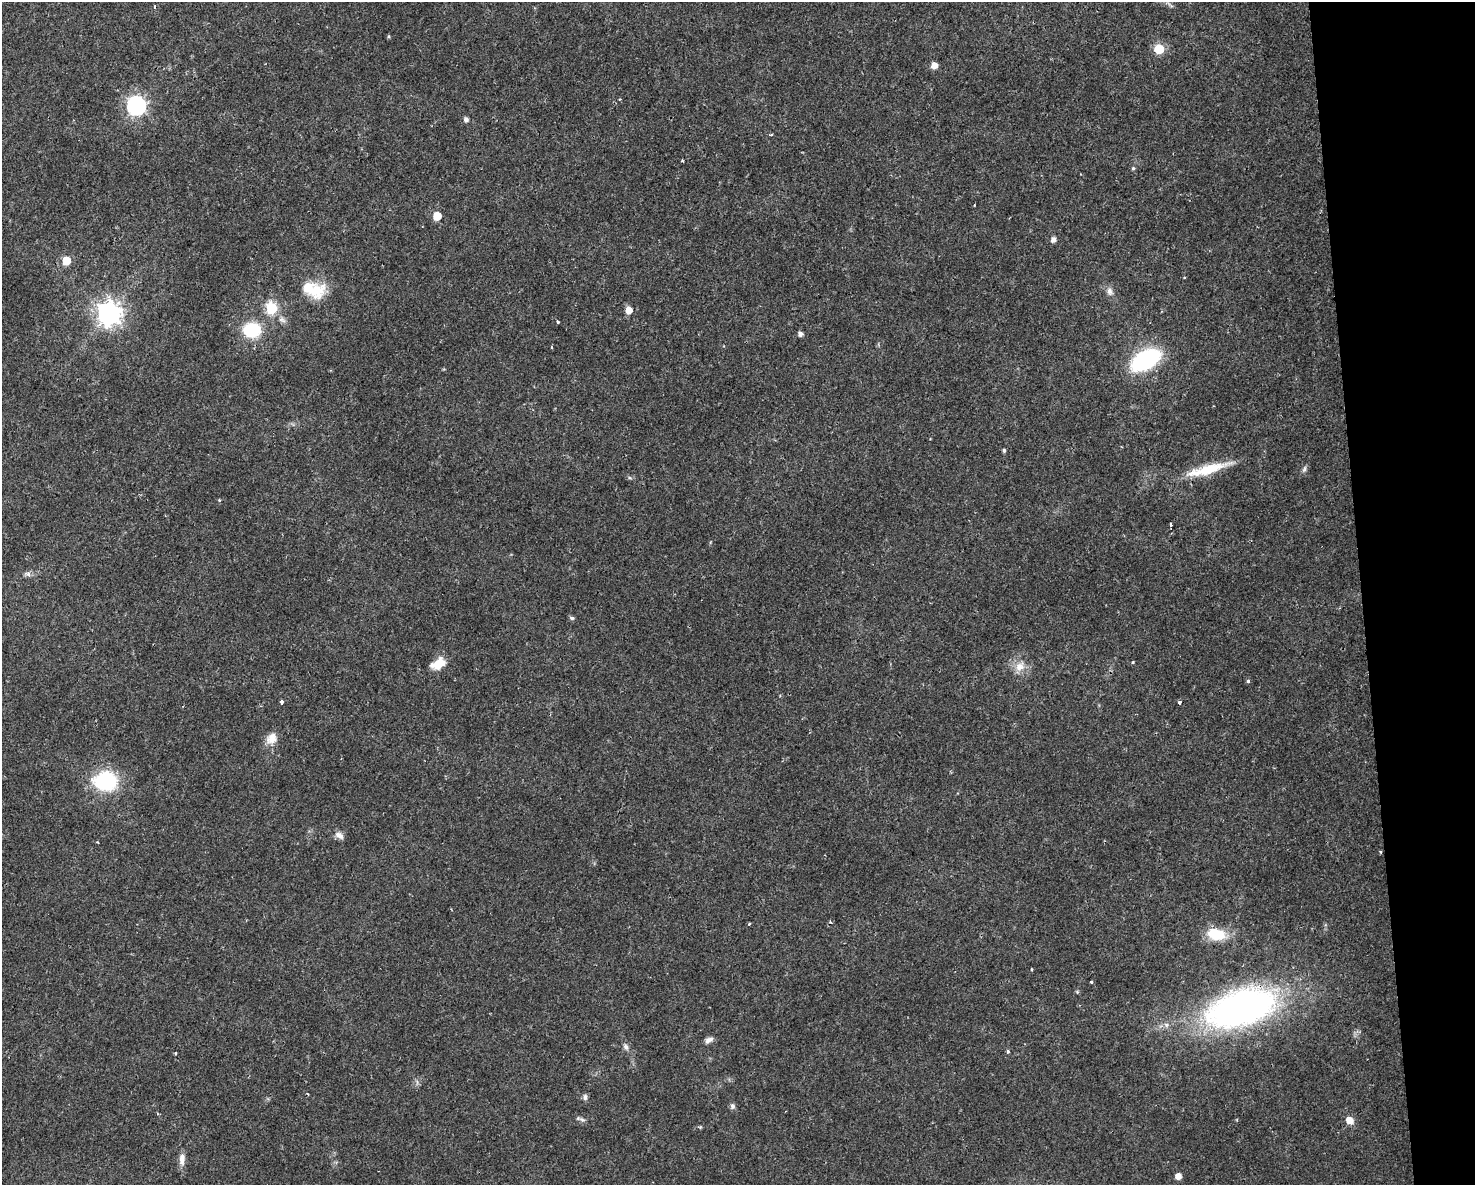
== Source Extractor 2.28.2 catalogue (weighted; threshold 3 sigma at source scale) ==
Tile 9 of 3 x 4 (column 3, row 3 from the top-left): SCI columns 3007-4479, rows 1185-2367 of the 4496 x 4734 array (HDU 1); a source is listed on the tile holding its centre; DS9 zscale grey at full resolution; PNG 1477 x 1187 px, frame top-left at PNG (2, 2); no overlay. Shown black and unused: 8% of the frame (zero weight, under 2 of 3 exposures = <1% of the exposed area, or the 3 px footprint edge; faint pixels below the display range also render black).
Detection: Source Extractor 2.28.2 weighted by HDU 2 'WHT'; one run over the whole footprint, this tile lists its part. Background 0.0169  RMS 0.0028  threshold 0.0124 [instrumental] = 3 sigma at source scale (4.5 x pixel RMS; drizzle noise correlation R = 1.50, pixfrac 1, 0.0396/0.0396 arcsec/px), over >= 5 px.
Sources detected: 58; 1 cosmic-ray / hot-pixel residue — not listed; the other 57 listed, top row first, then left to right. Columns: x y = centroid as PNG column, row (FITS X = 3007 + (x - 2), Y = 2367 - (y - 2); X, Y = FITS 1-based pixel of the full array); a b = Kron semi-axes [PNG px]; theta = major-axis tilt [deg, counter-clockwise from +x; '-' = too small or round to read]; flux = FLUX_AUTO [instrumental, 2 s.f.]
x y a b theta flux
1170 5 14 3 -42 0.68
389 36 5 3 - 0.31
1159 49 6 6 - 13
934 65 5 5 - 2.7
136 106 7 7 - 130
466 119 5 4 - 1.2
771 135 3 3 - 0.49
682 160 3 3 - 0.6
1133 168 5 4 - 0.46
437 216 6 5 - 6
1054 239 5 5 - 1.5
66 261 6 5 - 7.5
314 290 31 18 -14 9.3
1110 291 12 8 -67 1.6
272 308 6 6 - 28
629 310 6 5 - 3.1
109 314 8 8 - 240
282 320 11 7 -28 1.3
557 322 3 3 - 1.2
252 330 17 14 3 14
800 334 4 4 - 1.2
1146 360 22 12 30 44
1004 450 4 4 - 0.6
1208 469 58 11 15 11
1304 469 10 5 65 0.8
219 500 5 3 - 0.29
1171 525 6 3 -87 0.95
28 574 11 5 -18 0.95
572 618 5 5 - 0.73
1133 662 3 3 - 0.29
438 664 16 10 29 5.4
1020 666 16 12 49 3.6
1248 681 5 4 - 0.46
281 702 3 3 - 1.5
1179 702 3 3 - 0.93
271 739 15 13 52 3.3
106 781 24 18 1 23
339 835 11 7 -30 1.7
97 842 3 2 - 0.25
1380 852 4 3 - 0.28
749 924 3 2 - 0.59
1216 934 21 13 -13 8.5
1032 969 4 2 - 0.28
1091 982 3 3 - 0.99
1077 992 5 5 - 0.35
1241 1008 84 40 18 110
709 1040 11 6 31 1.3
626 1047 9 6 -56 1.1
1008 1051 4 3 - 0.56
175 1053 3 3 - 1.7
308 1094 4 3 - 0.2
585 1097 8 6 83 0.82
732 1106 8 7 - 0.74
582 1120 11 5 -31 0.84
1349 1120 6 6 - 3.6
182 1159 16 7 87 2
1178 1176 5 5 - 2.3
Overlapping masked pixels (flux is a lower limit): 1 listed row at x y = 1241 1008